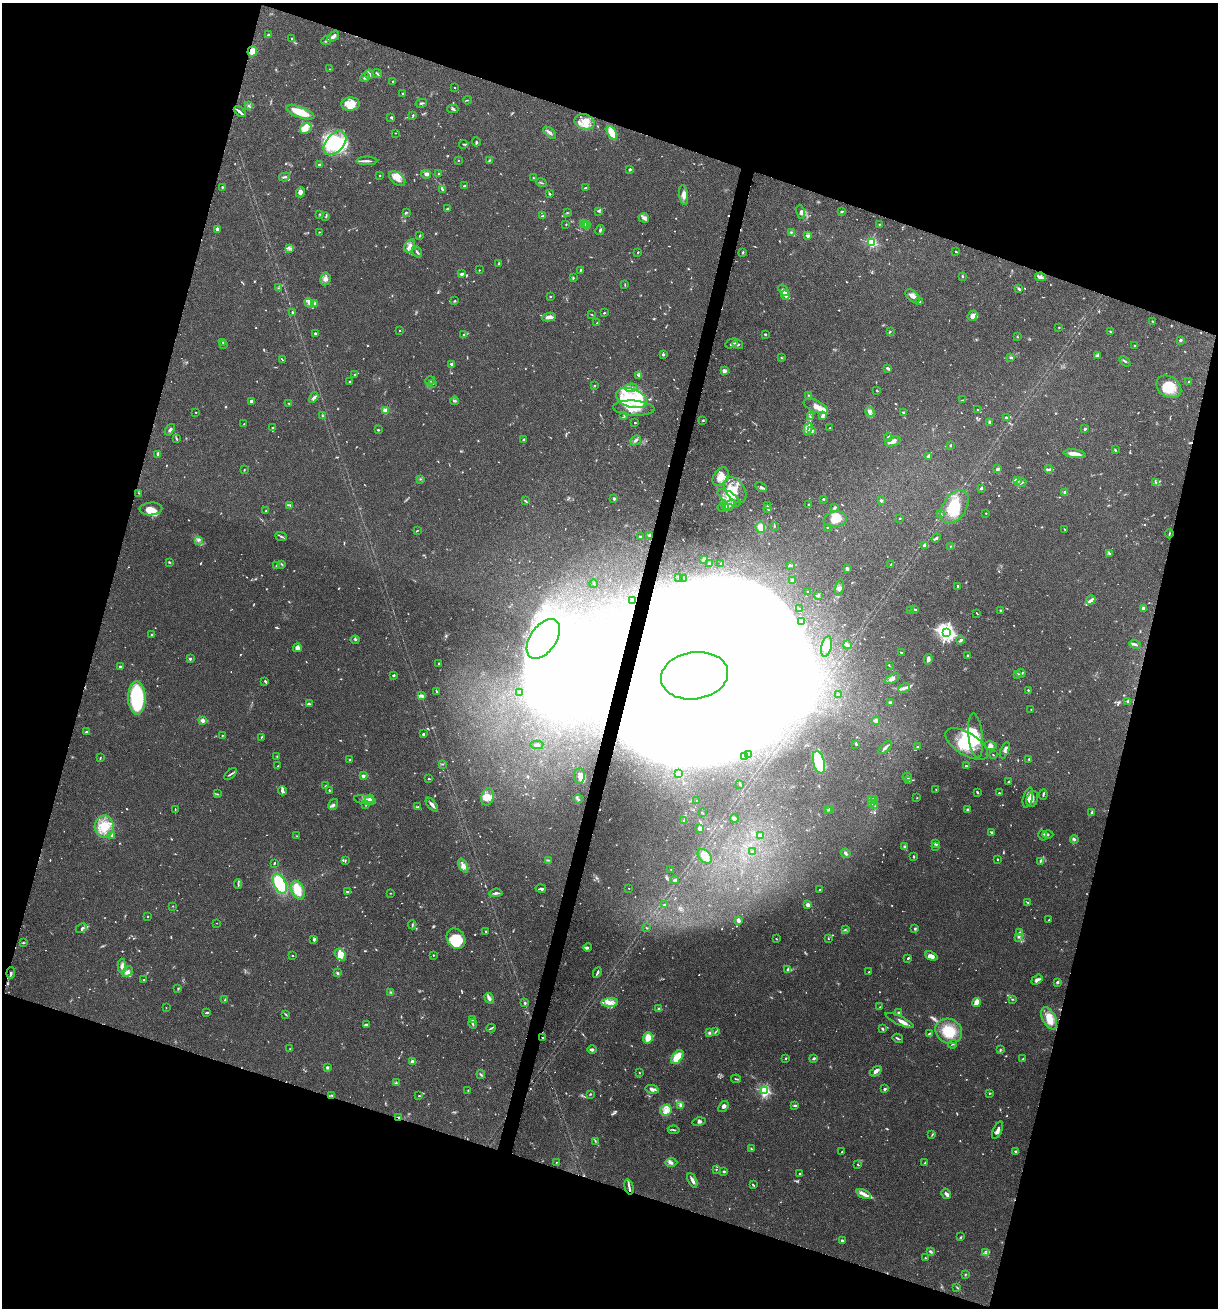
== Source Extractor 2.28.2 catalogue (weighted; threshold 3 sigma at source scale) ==
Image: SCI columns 133-4994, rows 26-5249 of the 5307 x 5252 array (HDU 1 of 3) = the unmasked area's bounding box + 8 px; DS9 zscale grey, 4 x 4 block average (1 PNG px = mean of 4 x 4 image px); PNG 1220 x 1310 px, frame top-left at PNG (2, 3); each listed source drawn as its Kron ellipse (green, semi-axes under 4 px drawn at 4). Shown black and unused: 36% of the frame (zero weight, under 3 of 6 exposures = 3% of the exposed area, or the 3 px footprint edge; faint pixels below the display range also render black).
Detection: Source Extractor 2.28.2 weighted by HDU 2 'WHT'. Background 0.0264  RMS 0.0028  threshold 0.0115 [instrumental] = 3 sigma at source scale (4.09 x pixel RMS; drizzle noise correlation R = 1.36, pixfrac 0.8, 0.05/0.05 arcsec/px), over >= 5 px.
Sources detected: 1349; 69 too faint to see at this stretch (4 x 4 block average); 99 inside a brighter object's white glare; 7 cosmic-ray / hot-pixel residue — neither listed nor drawn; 51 coinciding with a brighter row at this scale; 140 inside a brighter listed object's ellipse — not listed separately; of the other 983, all 500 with FLUX_AUTO >= 0.97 (the completeness limit of this list) listed and drawn (483 fainter detections not listed), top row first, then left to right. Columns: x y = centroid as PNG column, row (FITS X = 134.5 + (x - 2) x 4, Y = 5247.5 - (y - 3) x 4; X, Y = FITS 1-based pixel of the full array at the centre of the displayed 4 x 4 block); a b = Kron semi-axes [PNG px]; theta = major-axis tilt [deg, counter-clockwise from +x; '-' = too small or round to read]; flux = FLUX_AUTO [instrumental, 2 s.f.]
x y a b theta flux
269 35 4 2 - 4.2
333 37 7 3 38 6.4
292 39 4 2 - 1.7
326 41 5 2 - 2.7
252 51 5 4 - 15
330 69 3 2 - 0.99
369 74 4 3 - 3.4
377 74 5 2 - 1.8
365 78 4 3 - 2.9
393 81 2 2 - 4.2
454 87 2 2 - 1
403 93 2 2 - 1.6
467 100 4 2 - 1.4
421 103 5 2 - 2.4
351 104 9 6 5 23
248 106 4 2 - 2.2
453 109 5 3 - 2.6
240 112 7 2 -41 5
300 112 15 5 -20 32
413 115 2 2 - 1.8
391 117 3 2 - 1.6
585 122 10 7 -17 16
306 128 6 5 - 9.9
395 133 2 2 - 1.1
550 133 7 3 -42 5
612 133 7 4 -62 24
476 142 5 2 - 2
335 143 14 9 48 60
464 144 5 2 - 1.6
458 160 2 2 - 1.7
489 160 4 2 - 1.4
367 161 10 2 0 5.5
320 164 3 2 - 4
630 169 2 2 - 4.4
426 174 5 3 - 4.2
439 174 2 2 - 1.5
380 175 2 2 - 1.3
284 177 6 2 17 2.6
533 178 2 2 - 1.1
397 179 9 5 -39 12
541 183 5 2 - 1.7
465 186 3 2 - 2.9
222 187 3 2 - 1.5
586 188 2 2 - 3.6
442 189 3 2 - 2.8
301 192 5 4 - 5.5
550 194 2 2 - 3.2
684 195 10 4 -83 8.4
447 208 3 2 - 1.5
599 211 3 2 - 2.1
841 211 3 2 - 1.2
406 212 3 2 - 1.8
567 212 3 2 - 1.1
801 212 7 4 -79 4.3
320 214 3 2 - 1.1
326 216 4 2 - 2.3
542 216 3 2 - 1.8
644 218 5 4 - 5.3
566 224 2 2 - 1.1
583 224 2 2 - 3.4
879 224 3 2 - 1.4
585 225 2 2 - 17
587 226 2 2 - 2.2
217 229 4 3 - 6
600 230 5 2 - 2.4
319 232 3 2 - 1
791 232 2 2 - 2.2
420 235 3 2 - 1.1
808 236 2 2 - 9.1
872 243 2 2 - 180
410 246 7 4 60 7.3
289 248 3 2 - 2.5
417 252 6 2 -54 3.4
638 252 2 2 - 1.6
743 252 2 2 - 2.1
956 252 3 2 - 1.8
499 264 4 2 - 1.2
479 270 2 2 - 2.2
581 270 3 2 - 1.7
462 274 2 2 - 5.4
963 276 2 2 - 2.2
1040 277 5 3 - 5.2
574 278 3 2 - 1.2
325 279 6 5 - 7.3
625 285 4 2 - 1.2
278 288 3 2 - 1.1
1019 288 3 3 - 2.5
783 290 6 3 -54 4.5
785 295 5 3 - 6.5
913 296 8 5 -40 8
550 297 2 2 - 5
455 301 3 2 - 1.5
919 302 3 2 - 2.9
309 303 5 3 - 5.5
315 304 3 2 - 2.7
292 312 2 2 - 5.7
604 313 2 2 - 1.9
592 314 4 2 - 0.99
972 316 5 4 - 7.4
549 317 7 3 8 10
1152 321 2 2 - 1.1
597 323 2 2 - 1.3
1059 327 2 2 - 1.1
399 330 2 2 - 2.7
890 332 4 2 - 1.2
1110 332 2 2 - 1.1
315 333 2 2 - 7.5
463 334 3 2 - 1.2
765 334 3 2 - 1.4
1017 337 2 2 - 1.2
1181 340 2 2 - 12
223 342 3 2 - 0.98
732 343 7 3 27 4.6
224 344 2 2 - 1.2
738 344 5 4 - 3.7
1134 346 3 2 - 1.9
663 354 3 3 - 2.1
1097 356 4 2 - 1.6
1011 357 4 2 - 2.8
781 358 2 2 - 1.2
282 359 4 2 - 1.5
1125 361 6 2 -39 2.3
451 364 3 2 - 3
888 368 3 3 - 2.9
724 371 2 2 - 38
354 375 3 2 - 1.3
639 376 3 2 - 1.3
430 381 5 2 - 2
350 382 3 2 - 3.2
1189 382 2 2 - 1.5
432 384 2 2 - 1.4
595 386 2 2 - 3.2
1169 387 13 10 -35 39
631 388 6 3 6 5.3
877 390 3 2 - 1.5
808 395 2 2 - 1
314 397 6 2 59 2.5
631 398 16 9 -19 69
962 400 3 2 - 1
455 401 4 2 - 2.1
252 402 4 3 - 4.7
289 403 3 2 - 1.1
816 406 13 6 -24 12
634 408 21 7 -3 27
978 410 2 2 - 1.8
386 411 2 2 - 71
196 412 2 2 - 1.2
870 412 5 2 - 3.1
903 412 4 2 - 1.6
624 415 3 2 - 1.1
822 415 4 3 - 3.4
322 416 3 2 - 1.5
810 417 3 2 - 1.4
1006 417 3 2 - 1.7
703 420 2 2 - 1.6
989 422 3 2 - 4.5
635 423 2 2 - 3.8
244 424 2 2 - 1.6
273 427 4 2 - 1.6
830 428 2 2 - 2.8
808 429 6 3 72 5.4
1085 429 2 2 - 3
170 430 6 3 56 3.7
378 430 2 2 - 2.4
811 430 3 2 - 1.9
888 437 4 4 - 4.1
176 438 3 2 - 1.3
524 439 3 2 - 1.5
636 440 5 3 - 3.4
893 441 8 4 19 7.8
950 445 3 2 - 1.8
1115 450 3 2 - 1.5
1075 454 11 4 -7 12
158 455 3 3 - 3.5
928 456 3 2 - 2.1
997 469 4 2 - 3.5
1049 469 4 2 - 2.8
244 470 2 2 - 1.2
721 477 10 6 56 16
420 479 3 2 - 1.1
1017 480 4 2 - 2.5
1021 482 5 3 - 2.5
1156 482 4 3 - 2.9
761 487 6 2 -31 3.3
981 488 3 2 - 2
735 490 14 9 -56 24
1065 492 2 2 - 30
139 493 4 2 - 1.3
614 498 2 2 - 16
729 498 13 5 -33 17
823 499 2 2 - 5.9
881 500 2 2 - 11
525 501 4 2 - 1.7
290 505 3 2 - 2.2
809 505 3 2 - 1.7
730 506 6 2 51 3
767 506 2 2 - 1.1
722 507 4 2 - 1.1
726 507 3 2 - 3.2
835 507 3 2 - 2.5
955 507 18 11 56 51
151 509 11 6 4 17
768 509 3 2 - 1.5
266 511 2 2 - 1.9
941 513 2 2 - 5.8
986 513 2 2 - 1
900 518 2 2 - 3.3
835 519 12 7 9 17
774 526 3 2 - 1.9
760 527 5 4 - 11
827 527 2 2 - 3.7
1065 530 4 2 - 1.6
417 531 3 2 - 1
1169 534 4 2 - 1.3
649 535 2 2 - 2.4
281 536 6 2 -21 2.9
641 536 3 2 - 1.3
936 538 5 2 - 2.2
198 540 3 2 - 2.2
925 545 4 2 - 1.7
950 546 2 2 - 1.5
1110 554 3 2 - 1.8
704 559 3 3 - 5.3
169 562 4 2 - 1.2
709 563 3 2 - 3.7
721 563 2 2 - 1.1
282 564 4 2 - 1.4
891 564 4 2 - 1.5
791 565 3 2 - 3.2
276 566 3 2 - 1.3
847 568 3 2 - 6.7
679 578 2 2 - 1.1
683 579 3 2 - 1.1
793 580 3 3 - 3.1
594 584 4 2 - 1.5
958 586 2 2 - 3.1
839 588 8 4 79 5.5
808 591 2 2 - 2.5
818 596 4 2 - 2.2
632 600 2 2 - 2.1
1091 600 5 3 - 4.1
800 609 3 2 - 2
915 609 3 2 - 1.8
1143 609 3 2 - 6.1
910 610 2 2 - 1.2
1001 610 2 2 - 2.1
977 613 3 2 - 1.1
802 621 4 2 - 2.5
946 632 3 3 - 770
151 635 2 2 - 1.2
543 639 22 13 56 72
355 640 4 2 - 1.8
960 640 4 3 - 3.5
1135 644 6 2 -22 3.9
847 645 4 3 - 3
826 646 10 5 77 12
297 648 4 4 - 7.8
901 652 3 2 - 1.3
967 656 3 2 - 1.6
190 659 2 2 - 10
928 659 5 2 - 6.8
439 663 2 2 - 1.2
889 665 3 2 - 1
120 667 2 2 - 3.3
1021 673 4 2 - 2.4
1018 674 3 3 - 3.2
394 675 3 2 - 2.3
694 676 34 23 9 58000
892 679 8 3 26 7.3
265 681 3 2 - 2.6
904 688 6 3 28 4.9
1028 690 2 2 - 2.2
436 691 3 2 - 1.5
520 693 2 2 - 2.4
839 694 2 2 - 2.1
422 696 4 3 - 3.6
137 698 17 8 -89 120
1127 701 3 2 - 2.2
890 703 3 2 - 3.7
309 704 3 2 - 3.4
1031 710 3 2 - 1.3
203 721 2 2 - 40
876 721 4 3 - 3.9
86 732 2 2 - 7.5
423 734 3 2 - 1.6
222 735 2 2 - 1
976 735 22 7 -84 25
261 737 2 2 - 1.4
856 744 3 2 - 1.1
967 744 24 11 -32 55
537 745 6 2 2 4.2
990 746 6 4 -14 4.8
885 747 8 3 43 4.4
917 747 2 2 - 1.2
1005 750 8 2 68 4.7
748 755 3 2 - 1.1
993 755 2 2 - 1.1
277 756 2 2 - 0.99
744 756 3 2 - 5.7
100 758 3 2 - 1.3
1029 759 2 2 - 1.1
350 760 2 2 - 1.7
819 762 12 5 -76 63
442 764 2 2 - 1.7
278 766 2 2 - 2
966 766 3 2 - 1.7
231 774 7 2 39 2.7
678 774 3 2 - 2.6
363 776 2 2 - 20
579 776 8 5 87 11
907 777 4 2 - 1.8
429 779 2 2 - 1
908 781 2 2 - 1.2
1009 782 3 2 - 2.3
740 784 3 2 - 3.1
326 786 2 2 - 2
936 789 2 2 - 1.5
329 790 3 2 - 1.1
282 791 4 3 - 4.4
977 792 3 2 - 1.8
999 793 2 2 - 3.1
217 794 3 2 - 1.1
1043 795 5 2 - 2.7
488 797 9 6 75 12
917 798 2 2 - 1.1
1028 798 10 5 75 10
370 799 4 2 - 7.6
578 799 5 2 - 2.7
871 799 3 2 - 1.7
874 799 3 2 - 1.2
1032 799 8 5 72 7.5
365 800 11 3 -10 5.5
697 801 2 2 - 2.9
871 803 3 3 - 2.4
333 805 6 3 58 3.7
366 805 2 2 - 1.4
432 805 8 3 -50 6.2
875 805 2 2 - 1.1
418 807 4 3 - 2.4
175 809 3 2 - 1
827 810 2 2 - 1.1
830 810 3 2 - 1.2
968 810 4 2 - 1.9
702 813 2 2 - 1.1
1092 813 3 2 - 4.7
734 818 4 3 - 4.6
684 820 2 2 - 2.9
104 827 11 9 86 39
700 828 3 2 - 7.2
992 832 4 2 - 2.2
1048 834 5 2 - 2.7
112 835 3 2 - 1.7
761 835 2 2 - 38
1043 835 5 2 - 2.4
297 836 3 2 - 0.98
1074 839 4 2 - 2.1
936 844 2 2 - 4.3
935 846 2 2 - 1.2
905 847 2 2 - 7.8
752 851 2 2 - 2.3
846 853 5 2 - 3.3
705 856 8 5 -48 14
914 857 3 2 - 1.7
997 859 2 2 - 3.5
548 860 3 2 - 1.1
345 861 3 2 - 1.7
1040 861 4 3 - 1.9
274 863 2 2 - 1.7
463 866 7 3 -65 6.5
671 869 2 2 - 1.3
675 880 4 2 - 2.8
238 884 5 2 - 2
280 884 10 6 -64 90
629 888 2 2 - 1.1
541 889 5 3 - 2.8
298 890 9 6 -70 28
820 890 2 2 - 2
348 892 3 2 - 1.8
390 893 2 2 - 1.1
496 893 7 3 6 4.1
1028 902 2 2 - 1.2
665 905 3 2 - 1.6
808 905 2 2 - 24
173 906 2 2 - 1
148 916 2 2 - 3.6
738 920 3 2 - 10
1049 920 2 2 - 1.6
217 923 2 2 - 1.1
412 925 4 2 - 1.7
81 928 6 3 26 2.7
647 928 4 2 - 1.2
915 929 4 2 - 1.6
845 930 4 2 - 1.6
486 931 2 2 - 1.7
1019 932 3 2 - 1.3
1019 937 3 3 - 3
456 939 11 8 -57 44
777 939 3 2 - 1.3
828 939 3 2 - 1.1
314 940 3 2 - 2.2
23 943 2 2 - 1.3
587 947 4 3 - 2.1
340 955 6 5 - 9.8
433 955 2 2 - 3.2
292 956 2 2 - 4.3
931 956 6 4 -24 10
908 958 3 2 - 1.9
122 966 7 3 -88 4.9
788 969 3 3 - 4.7
128 972 6 4 45 6.2
869 972 2 2 - 1.3
11 973 6 2 86 2.7
337 973 4 2 - 2.1
597 973 5 2 - 3
144 980 2 2 - 1.3
1037 980 6 3 38 6.5
1057 982 3 3 - 2.3
178 988 3 2 - 1.1
391 992 3 2 - 1.4
489 998 5 2 - 8.9
1012 999 3 2 - 1.3
225 1000 2 2 - 2.3
610 1002 8 4 6 9.8
525 1003 3 2 - 1.8
976 1003 4 2 - 20
880 1007 2 2 - 0.97
166 1008 2 2 - 1.1
659 1009 3 2 - 1.5
207 1012 4 2 - 2
899 1013 2 2 - 20
286 1014 3 2 - 1.8
1049 1018 12 6 -64 24
473 1019 4 2 - 2.2
900 1020 15 3 -25 6.9
473 1024 5 3 - 2.6
366 1025 4 2 - 3.2
491 1028 4 2 - 1.9
882 1029 2 2 - 4.1
949 1031 14 12 -29 46
715 1032 3 2 - 1.1
709 1033 3 3 - 2.9
929 1033 2 2 - 2.3
543 1038 2 2 - 2.2
648 1038 6 5 - 17
898 1038 5 2 - 2.5
952 1044 4 2 - 1.4
290 1049 2 2 - 1.2
592 1050 5 2 - 4.4
1000 1050 4 2 - 1.6
677 1057 8 5 53 31
785 1058 2 2 - 1.1
814 1058 2 2 - 3.3
1023 1058 2 2 - 1
413 1062 4 2 - 9.6
327 1067 3 3 - 2.4
876 1071 7 3 34 5.7
639 1073 2 2 - 1
481 1074 4 2 - 2.2
736 1079 5 2 - 1.7
396 1083 3 2 - 1.2
652 1089 7 3 -13 5.8
885 1089 2 2 - 6.9
468 1090 2 2 - 1.1
764 1091 2 2 - 210
990 1093 3 2 - 1.3
590 1094 3 2 - 1.4
332 1095 3 2 - 2.3
419 1096 2 2 - 1.6
681 1105 2 2 - 31
723 1106 6 4 51 5.7
795 1106 3 2 - 2.3
666 1110 6 5 - 9.9
399 1117 4 2 - 1.8
699 1122 6 3 15 3.5
674 1130 6 2 -8 2.5
998 1130 9 3 66 6.7
932 1135 3 2 - 1.4
595 1141 4 2 - 1.4
751 1149 2 2 - 1.3
1016 1151 3 2 - 3.2
842 1152 2 2 - 3.5
556 1162 2 2 - 1.6
925 1162 4 2 - 1.4
671 1163 6 4 -1 4.9
858 1165 3 2 - 1.5
716 1169 2 2 - 2
724 1171 2 2 - 10
799 1173 2 2 - 1.2
692 1180 8 3 -66 6
753 1185 3 2 - 2.2
629 1187 8 2 -75 3.9
864 1194 8 3 -25 7.2
946 1194 5 2 - 4
961 1237 3 2 - 1.2
842 1240 4 2 - 2.3
930 1251 4 2 - 3
986 1253 3 2 - 2.3
925 1258 2 2 - 1
965 1274 3 2 - 1.2
957 1287 3 2 - 1.2
Overlapping masked pixels (flux is a lower limit): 4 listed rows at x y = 252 51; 694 676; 332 1095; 399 1117
Diffuse or blended objects may show on this block-average render without a row.